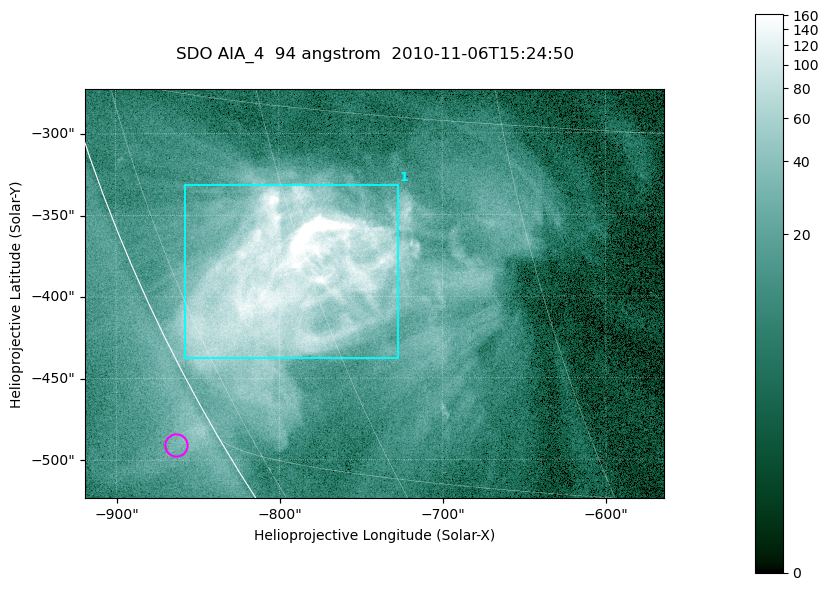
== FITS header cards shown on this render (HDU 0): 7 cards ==
TELESCOP= 'SDO     '           /
INSTRUME= 'AIA_4   '           /
WAVELNTH=                   94 /
WAVEUNIT= 'angstrom'           /
DATE-OBS= '2010-11-06T15:24:50.12' /
CTYPE1  = 'HPLN-TAN'           /
CTYPE2  = 'HPLT-TAN'           /

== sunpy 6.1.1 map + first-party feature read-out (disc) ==
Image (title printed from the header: SDO AIA_4  94 angstrom  2010-11-06T15:24:50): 591 x 417 px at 0.6 arcsec/px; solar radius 968 arcsec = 1614 px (partial field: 2.7% of the solar disc is inside the frame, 89% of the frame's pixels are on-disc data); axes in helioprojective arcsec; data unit not stated in the header (colour bar unlabelled)
Pointing: header CRPIX1/2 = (2053.81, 2042.90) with CRVAL1/2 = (0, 0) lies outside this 591 x 417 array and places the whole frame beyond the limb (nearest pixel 1.36 R_sun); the SolarSoft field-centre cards XCEN/YCEN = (-741.5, -398.2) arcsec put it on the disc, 768 arcsec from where CRPIX/CRVAL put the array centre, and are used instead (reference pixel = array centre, CRVAL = XCEN/YCEN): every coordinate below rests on XCEN/YCEN
Orientation: roll -0.138 deg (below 1 deg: not rotated)
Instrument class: DISC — disc imager (sunpy class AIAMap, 94 A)
Bright regions (active regions / flare kernels): reference = the on-disc median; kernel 5 px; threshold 5 sigma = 55.2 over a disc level ~10.5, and >= 1.15x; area >= 246 px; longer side >= 5 px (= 3 arcsec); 1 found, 1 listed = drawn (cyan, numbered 1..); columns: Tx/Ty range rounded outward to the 2 arcsec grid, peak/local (2 s.f.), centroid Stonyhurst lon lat
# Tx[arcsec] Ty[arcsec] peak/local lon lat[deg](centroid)
1 -858..-726 -438..-330 34 -62 -22
Off-limb structures (1.02-1.3 R_sun): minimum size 123 px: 2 found; the strongest spans PA ~120 deg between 1.02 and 1.04 R_sun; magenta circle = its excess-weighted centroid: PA ~120 deg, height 1.03 R_sun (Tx ~-864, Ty ~-490 arcsec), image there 1.7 x the reference